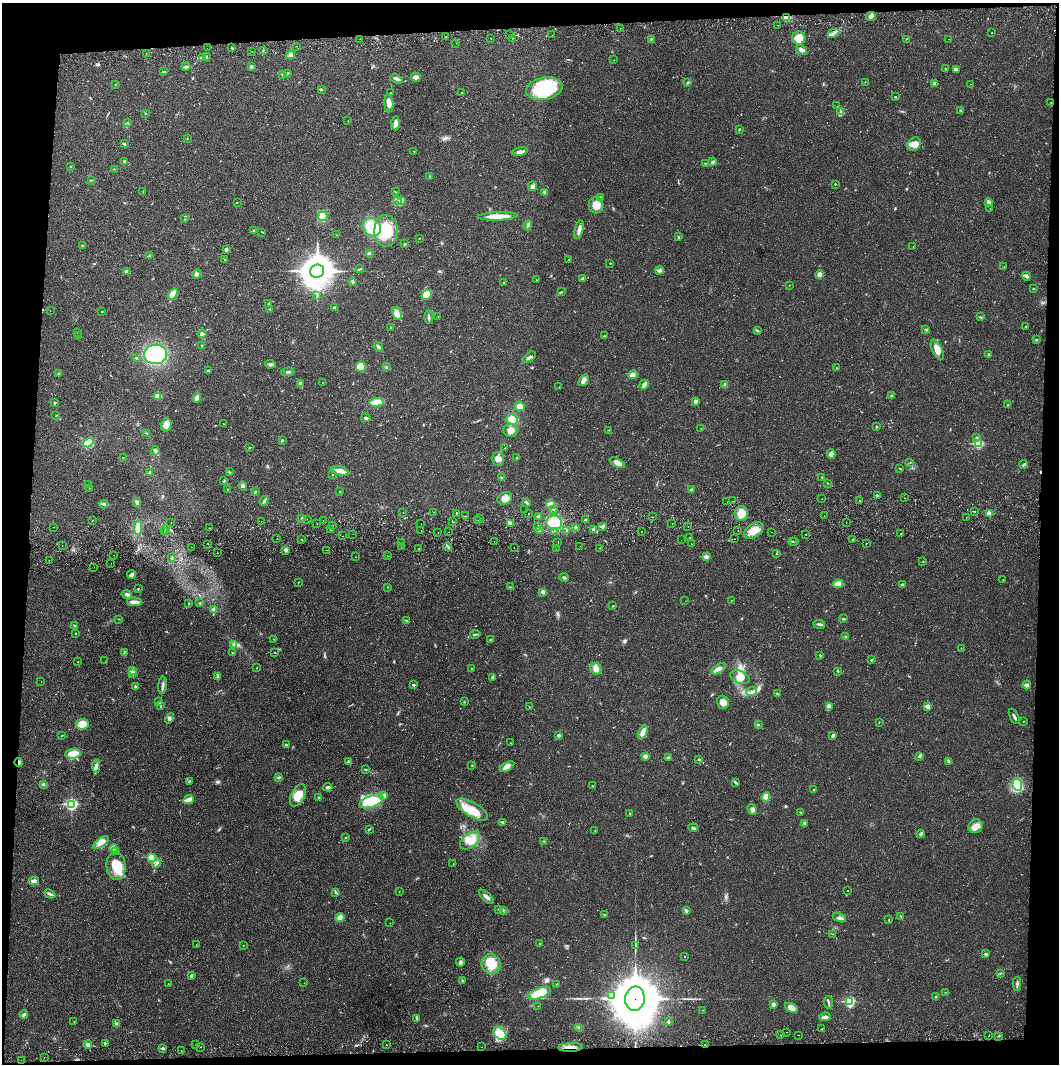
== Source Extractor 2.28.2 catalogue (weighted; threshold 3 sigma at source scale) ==
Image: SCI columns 4-4228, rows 56-4300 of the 4235 x 4358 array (HDU 1 of 3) = the unmasked area's bounding box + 8 px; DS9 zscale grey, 4 x 4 block average (1 PNG px = mean of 4 x 4 image px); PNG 1061 x 1066 px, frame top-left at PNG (2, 3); each listed source drawn as its Kron ellipse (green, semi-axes under 4 px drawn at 4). Shown black and unused: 8% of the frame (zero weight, under 2 of 3 exposures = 3% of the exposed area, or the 3 px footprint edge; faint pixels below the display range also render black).
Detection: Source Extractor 2.28.2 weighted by HDU 2 'WHT'. Background 0.0215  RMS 0.0035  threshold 0.0157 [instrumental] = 3 sigma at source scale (4.5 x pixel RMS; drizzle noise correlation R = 1.50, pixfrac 1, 0.05/0.05 arcsec/px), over >= 5 px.
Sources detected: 597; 2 too faint to see at this stretch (4 x 4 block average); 1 inside a brighter object's white glare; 11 cosmic-ray / hot-pixel residue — neither listed nor drawn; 4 coinciding with a brighter row at this scale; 18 inside a brighter listed object's ellipse — not listed separately; of the other 561, all 500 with FLUX_AUTO >= 0.463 (the completeness limit of this list) listed and drawn (61 fainter detections not listed), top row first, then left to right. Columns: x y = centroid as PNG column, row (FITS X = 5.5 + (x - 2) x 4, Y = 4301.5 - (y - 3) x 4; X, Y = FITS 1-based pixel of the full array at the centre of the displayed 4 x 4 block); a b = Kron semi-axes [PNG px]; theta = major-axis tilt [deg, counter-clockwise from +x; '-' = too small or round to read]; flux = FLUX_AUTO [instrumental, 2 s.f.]
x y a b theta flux
871 16 5 3 - 7.9
787 17 4 3 - 18
777 25 2 2 - 0.8
620 28 2 2 - 0.69
834 33 6 3 29 6
991 33 2 2 - 1.3
510 34 2 2 - 0.73
552 35 2 2 - 0.48
446 37 2 2 - 2.3
491 38 2 2 - 2.1
512 38 2 2 - 1.1
799 38 6 6 - 26
360 39 2 2 - 0.48
651 39 2 2 - 0.73
906 39 2 2 - 1
949 39 2 2 - 1.8
456 43 2 2 - 0.59
296 46 2 2 - 2.8
207 48 2 2 - 0.88
232 48 3 2 - 2.4
802 50 6 3 -31 7.9
252 51 2 2 - 0.69
263 51 2 2 - 0.91
146 53 2 2 - 0.75
290 55 4 4 - 5.7
207 56 2 2 - 0.82
202 57 2 2 - 1.3
614 60 2 2 - 0.5
186 67 4 2 - 4.9
251 67 4 3 - 3.2
945 69 2 2 - 0.58
956 69 4 3 - 3.4
164 71 2 2 - 1.4
287 73 3 2 - 2
282 75 3 2 - 1.5
416 77 5 3 - 7.7
397 79 7 3 -19 5.2
688 82 2 2 - 3.2
865 82 2 2 - 0.87
934 83 2 2 - 1.5
970 84 2 2 - 1.5
115 85 2 2 - 0.81
544 88 18 11 12 160
321 89 3 2 - 1.8
462 92 2 2 - 1.1
390 93 2 2 - 0.77
895 97 2 2 - 2
389 103 9 4 -86 11
1051 103 2 2 - 0.73
837 106 2 2 - 0.57
961 110 3 2 - 1.4
841 112 3 2 - 1.9
145 113 2 2 - 1.4
348 121 2 2 - 0.53
128 123 2 2 - 0.94
396 123 7 4 89 7.8
739 130 4 2 - 1.4
187 138 2 2 - 0.57
124 144 2 2 - 3.8
914 144 7 5 51 14
414 151 2 2 - 0.67
520 152 8 3 11 7.3
125 162 4 3 - 3.4
713 162 4 2 - 4.8
705 163 2 2 - 1.2
70 167 2 2 - 0.61
114 169 2 2 - 0.87
429 176 2 2 - 1.2
91 180 3 2 - 1.9
835 184 2 2 - 1.9
533 186 4 4 - 5
143 191 2 2 - 0.52
395 191 3 2 - 0.85
545 192 3 3 - 3.2
600 198 3 2 - 2.9
398 200 2 2 - 1.7
402 201 2 2 - 1.8
237 202 2 2 - 0.82
988 202 4 3 - 4.4
596 205 8 7 - 25
990 208 2 2 - 0.91
322 216 5 4 - 18
497 216 20 4 2 27
185 219 2 2 - 0.65
528 225 5 3 - 4.1
372 227 9 8 - 67
254 230 3 2 - 2.3
579 230 10 3 76 9.6
386 231 16 12 90 92
262 232 2 2 - 0.64
336 235 2 2 - 0.51
678 237 3 2 - 1.7
419 238 2 2 - 0.66
405 244 3 2 - 1.6
82 245 2 2 - 1.5
913 247 2 2 - 0.62
226 249 3 2 - 4.8
370 254 3 2 - 12
149 256 2 2 - 8.5
224 259 2 2 - 1.2
569 259 2 2 - 0.56
610 263 2 2 - 0.64
1004 266 2 2 - 0.53
360 269 4 2 - 2
659 270 4 2 - 3.4
127 271 3 3 - 6.6
317 271 7 6 - 3600
197 274 5 4 - 5.4
820 275 4 4 - 9.4
1026 276 4 3 - 4.1
582 278 4 2 - 2.1
536 280 2 2 - 2.4
353 282 4 3 - 3.2
503 282 2 2 - 0.68
789 285 2 2 - 0.59
1033 289 2 2 - 1.1
561 292 2 2 - 0.71
173 294 6 4 53 30
427 295 5 4 - 33
317 296 4 2 - 1.6
269 304 2 2 - 1.7
334 308 3 3 - 2.3
270 309 2 2 - 0.84
50 311 2 2 - 0.55
102 311 2 2 - 0.92
397 313 7 3 -64 8.3
438 316 2 2 - 0.47
429 317 7 2 -85 5.2
981 317 3 2 - 1.4
1026 326 2 2 - 1
391 328 2 2 - 0.49
757 330 2 2 - 1
926 330 2 2 - 1
77 332 2 2 - 0.48
202 334 4 3 - 3.7
78 335 2 2 - 0.73
604 336 2 2 - 2.3
1036 340 2 2 - 4.5
202 346 2 2 - 1.3
378 347 5 3 - 4.2
937 350 11 5 -64 17
155 354 11 9 2 140
988 355 3 2 - 2
529 357 7 3 36 5.9
136 358 2 2 - 1.5
270 364 5 3 - 4.2
361 367 5 5 - 39
386 367 2 2 - 1.2
836 368 2 2 - 0.7
208 370 3 2 - 1.9
288 372 6 2 0 3.6
59 374 2 2 - 1.6
633 375 4 3 - 13
584 380 6 4 51 10
322 383 2 2 - 0.75
301 384 4 3 - 3.4
644 385 5 3 - 7.5
725 385 3 3 - 4.7
559 387 2 2 - 0.58
158 396 2 2 - 53
892 396 3 2 - 1.5
197 398 5 3 - 11
695 401 3 2 - 4.3
376 402 7 3 5 42
55 403 3 2 - 1.3
1008 405 3 2 - 1.1
520 406 5 4 - 19
56 416 2 2 - 0.98
366 418 4 2 - 3.4
512 420 6 5 - 41
223 424 2 2 - 0.67
166 425 7 5 73 17
876 427 2 2 - 2.1
701 428 2 2 - 0.55
510 430 7 6 - 12
609 430 2 2 - 0.89
146 433 2 2 - 0.95
976 437 2 2 - 1.1
282 440 2 2 - 1.8
88 443 5 4 - 86
978 444 3 2 - 150
249 448 3 2 - 1.2
505 448 2 2 - 0.56
155 451 4 3 - 4
831 454 5 4 - 10
123 458 2 2 - 0.54
517 458 2 2 - 1.2
498 459 7 6 - 13
910 462 2 2 - 0.79
617 463 8 4 -26 12
1024 464 4 2 - 2.8
900 468 2 2 - 1.3
340 471 9 4 -16 14
149 472 3 2 - 2.6
229 472 2 2 - 0.91
332 475 2 2 - 0.53
822 477 3 2 - 1.4
502 478 4 2 - 2.9
224 481 3 2 - 1.7
827 483 2 2 - 0.88
89 484 2 2 - 0.82
243 486 4 3 - 3.4
89 488 2 2 - 0.59
227 489 2 2 - 0.77
692 490 3 2 - 5.1
255 491 3 2 - 2.5
340 492 2 2 - 1
877 495 2 2 - 2.5
505 498 8 6 27 14
904 498 2 2 - 0.74
822 499 2 2 - 0.87
860 500 2 2 - 0.86
264 501 5 2 - 3.8
733 501 2 2 - 2.4
137 502 4 3 - 5.2
727 502 2 2 - 0.93
527 503 2 2 - 1.4
104 504 4 3 - 3.8
551 504 5 4 - 16
553 509 2 2 - 2
525 510 2 2 - 0.46
975 511 2 2 - 2
433 512 2 2 - 0.85
403 513 2 2 - 0.73
456 513 2 2 - 1.3
741 513 7 6 - 28
528 514 2 2 - 1
989 514 2 2 - 38
466 516 2 2 - 0.83
538 516 2 2 - 8.4
824 516 2 2 - 1.3
652 517 2 2 - 0.68
966 517 2 2 - 0.53
302 518 3 2 - 2.2
307 519 2 2 - 0.95
480 519 2 2 - 0.71
92 520 2 2 - 0.67
323 520 2 2 - 1.5
478 520 2 2 - 0.5
585 520 3 2 - 1.8
261 521 2 2 - 1.5
452 522 2 2 - 1.3
846 522 2 2 - 1.1
171 523 2 2 - 2.7
317 523 2 2 - 0.86
554 523 8 7 - 61
672 523 2 2 - 1.2
421 524 2 2 - 0.51
510 524 3 2 - 8
333 525 2 2 - 1.7
538 526 3 2 - 4.3
54 527 2 2 - 0.84
575 527 3 2 - 1.7
602 527 3 2 - 4.7
688 527 2 2 - 0.69
138 528 7 3 -89 14
210 528 2 2 - 0.53
165 529 2 2 - 0.58
331 530 3 2 - 2.2
421 530 2 2 - 0.55
539 530 3 2 - 2.6
566 530 2 2 - 1.9
593 530 3 2 - 2.9
754 530 11 6 35 28
164 531 2 2 - 0.9
554 531 2 2 - 2
738 531 2 2 - 1.1
438 532 2 2 - 0.9
449 532 2 2 - 1.5
642 532 2 2 - 0.66
771 532 2 2 - 0.54
353 534 2 2 - 0.47
806 534 2 2 - 0.8
901 534 2 2 - 2.9
343 536 2 2 - 1
690 537 2 2 - 46
277 538 2 2 - 0.94
734 539 2 2 - 2
853 539 3 2 - 2.2
302 540 2 2 - 1.5
681 540 2 2 - 0.96
494 541 2 2 - 0.54
792 541 2 2 - 3.1
558 542 2 2 - 1.8
794 542 2 2 - 3.2
402 543 2 2 - 1.2
866 543 2 2 - 0.59
208 544 2 2 - 1.4
691 544 2 2 - 0.84
62 546 2 2 - 0.96
580 546 2 2 - 0.64
191 547 2 2 - 1.1
401 547 2 2 - 0.49
448 547 4 2 - 2.9
514 547 2 2 - 1.1
419 548 2 2 - 11
599 548 2 2 - 0.87
556 549 2 2 - 1
285 550 3 3 - 7
327 550 2 2 - 0.97
217 553 2 2 - 0.89
776 554 2 2 - 0.73
114 555 2 2 - 0.47
388 556 2 2 - 0.57
355 557 2 2 - 4
706 557 2 2 - 23
172 558 3 2 - 1.7
49 560 2 2 - 0.48
923 561 2 2 - 0.98
111 563 2 2 - 0.53
94 567 2 2 - 0.46
132 575 5 3 - 6.9
564 577 4 2 - 3.4
1003 580 2 2 - 0.63
299 582 3 2 - 0.7
838 584 5 3 - 23
902 584 4 2 - 3.1
388 587 2 2 - 0.72
510 587 2 2 - 0.93
138 589 2 2 - 1.3
543 592 3 2 - 7.7
127 595 5 3 - 6.3
731 600 2 2 - 0.54
685 601 2 2 - 1.7
135 602 8 3 -1 13
189 603 2 2 - 0.99
200 603 3 2 - 1.3
613 606 2 2 - 1.3
214 610 4 3 - 6.7
119 619 2 2 - 0.7
843 619 3 2 - 2
406 620 3 2 - 1.8
819 624 6 2 -7 6.5
75 625 2 2 - 1.6
75 633 2 2 - 0.95
475 634 5 2 - 2.5
845 637 2 2 - 2.4
274 639 2 2 - 0.71
490 640 2 2 - 1.6
233 644 2 2 - 1.4
961 648 2 2 - 0.57
124 653 2 2 - 1.3
232 653 3 2 - 1.3
275 653 2 2 - 0.77
820 655 2 2 - 1.2
871 660 3 2 - 1.6
105 661 2 2 - 0.86
78 662 2 2 - 1.3
257 668 2 2 - 0.59
471 668 2 2 - 0.8
596 669 6 5 - 11
719 669 8 4 32 12
133 671 2 2 - 42
838 671 3 2 - 1.8
132 674 2 2 - 1.1
218 676 2 2 - 1
492 677 3 2 - 3.3
740 677 10 6 -22 19
41 682 2 2 - 0.53
163 685 9 2 84 5.8
413 685 2 2 - 3.2
1027 685 4 4 - 5.5
135 687 3 2 - 2.5
752 692 5 2 - 4.2
777 693 3 2 - 1.5
159 701 2 2 - 1.7
464 702 2 2 - 0.73
723 702 7 5 -73 11
160 705 3 2 - 2.2
928 706 2 2 - 28
529 707 2 2 - 0.68
829 707 3 3 - 3.8
1014 716 8 2 -63 4.3
169 718 5 2 - 3
879 722 2 2 - 0.81
1023 722 2 2 - 0.66
82 724 6 5 - 29
758 725 2 2 - 0.89
643 732 7 3 66 16
559 735 3 3 - 3.5
833 735 3 2 - 5.3
62 736 2 2 - 0.54
510 743 2 2 - 0.55
286 745 2 2 - 1.9
73 754 7 5 7 36
645 756 3 2 - 11
919 756 4 3 - 3
668 758 3 2 - 5.5
699 759 2 2 - 1.7
348 761 3 2 - 2.1
949 761 4 3 - 3.1
19 762 4 2 - 5.1
472 765 2 2 - 0.56
96 766 7 3 -85 6.6
507 767 8 3 31 10
365 770 2 2 - 2.4
279 777 3 2 - 1.2
189 781 4 2 - 1.4
735 782 4 2 - 2.9
43 784 3 3 - 2.7
1017 784 6 5 - 82
592 786 3 2 - 1
328 787 4 3 - 3.9
814 790 2 2 - 1.2
298 795 12 6 63 27
384 795 2 2 - 18
318 797 2 2 - 1
766 797 4 4 - 23
188 800 5 2 - 17
372 801 13 5 20 56
71 804 3 2 - 300
472 810 18 7 -30 44
752 810 6 3 -61 5.6
800 812 2 2 - 1.3
630 814 3 2 - 1.2
503 822 2 2 - 9.5
804 823 3 2 - 2.3
976 826 7 6 - 17
693 828 5 3 - 3.7
369 829 4 2 - 1.6
595 831 2 2 - 0.48
920 834 4 3 - 3.1
345 838 3 2 - 1
470 840 11 7 38 28
544 841 2 2 - 1.2
101 843 9 3 36 12
114 849 4 3 - 4.4
116 851 3 2 - 2.9
151 857 2 2 - 71
156 863 5 2 - 4.1
453 863 2 2 - 1.4
116 866 14 9 -83 50
34 881 5 3 - 8.4
848 891 2 2 - 2.3
336 892 3 2 - 1.5
399 892 2 2 - 0.92
50 894 6 3 -27 4.2
486 897 9 3 -43 7.9
498 909 3 2 - 0.9
503 910 3 2 - 1.9
686 911 4 3 - 3.8
604 914 2 2 - 1.3
901 916 3 2 - 1.1
340 917 5 3 - 20
840 918 7 3 -20 6.2
889 920 2 2 - 0.95
390 923 2 2 - 0.46
832 934 2 2 - 0.82
540 943 2 2 - 1.2
196 945 2 2 - 0.69
243 945 2 2 - 0.62
635 945 2 2 - 0.9
986 954 2 2 - 7.4
684 957 2 2 - 0.59
460 962 4 3 - 7.5
491 964 10 9 - 45
1001 973 2 2 - 1
191 976 3 3 - 2.9
463 981 3 2 - 2.8
304 983 2 2 - 0.48
168 984 2 2 - 1.1
557 984 2 2 - 0.98
1017 984 7 2 -89 4.4
945 992 2 2 - 0.51
539 993 12 5 21 59
611 996 2 2 - 2.3
935 997 2 2 - 1.1
635 999 12 10 84 14000
850 1001 3 3 - 130
828 1002 6 2 -87 3.6
773 1004 3 3 - 5.1
538 1006 2 2 - 0.59
791 1008 7 4 -28 16
703 1010 2 2 - 0.62
24 1014 4 3 - 4.6
825 1017 6 3 6 6.9
417 1018 3 2 - 2.3
74 1022 2 2 - 0.69
668 1022 3 2 - 3.5
116 1023 4 3 - 2.6
579 1028 4 3 - 3.3
822 1029 2 2 - 3.9
787 1032 2 2 - 0.49
500 1033 8 5 -42 40
781 1035 2 2 - 0.47
799 1035 2 2 - 0.97
989 1036 2 2 - 0.6
999 1036 2 2 - 0.99
105 1043 2 2 - 1.8
196 1044 2 2 - 1.2
88 1045 4 3 - 5.6
386 1045 2 2 - 4.4
705 1045 2 2 - 0.73
201 1047 2 2 - 1.1
482 1047 2 2 - 1.2
571 1047 12 2 2 12
163 1048 2 2 - 8.9
181 1051 2 2 - 1.2
44 1057 2 2 - 0.55
21 1060 2 2 - 0.76
Overlapping masked pixels (flux is a lower limit): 5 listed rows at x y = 787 17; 19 762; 635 999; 705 1045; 571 1047
Diffuse or blended objects may show on this block-average render without a row.